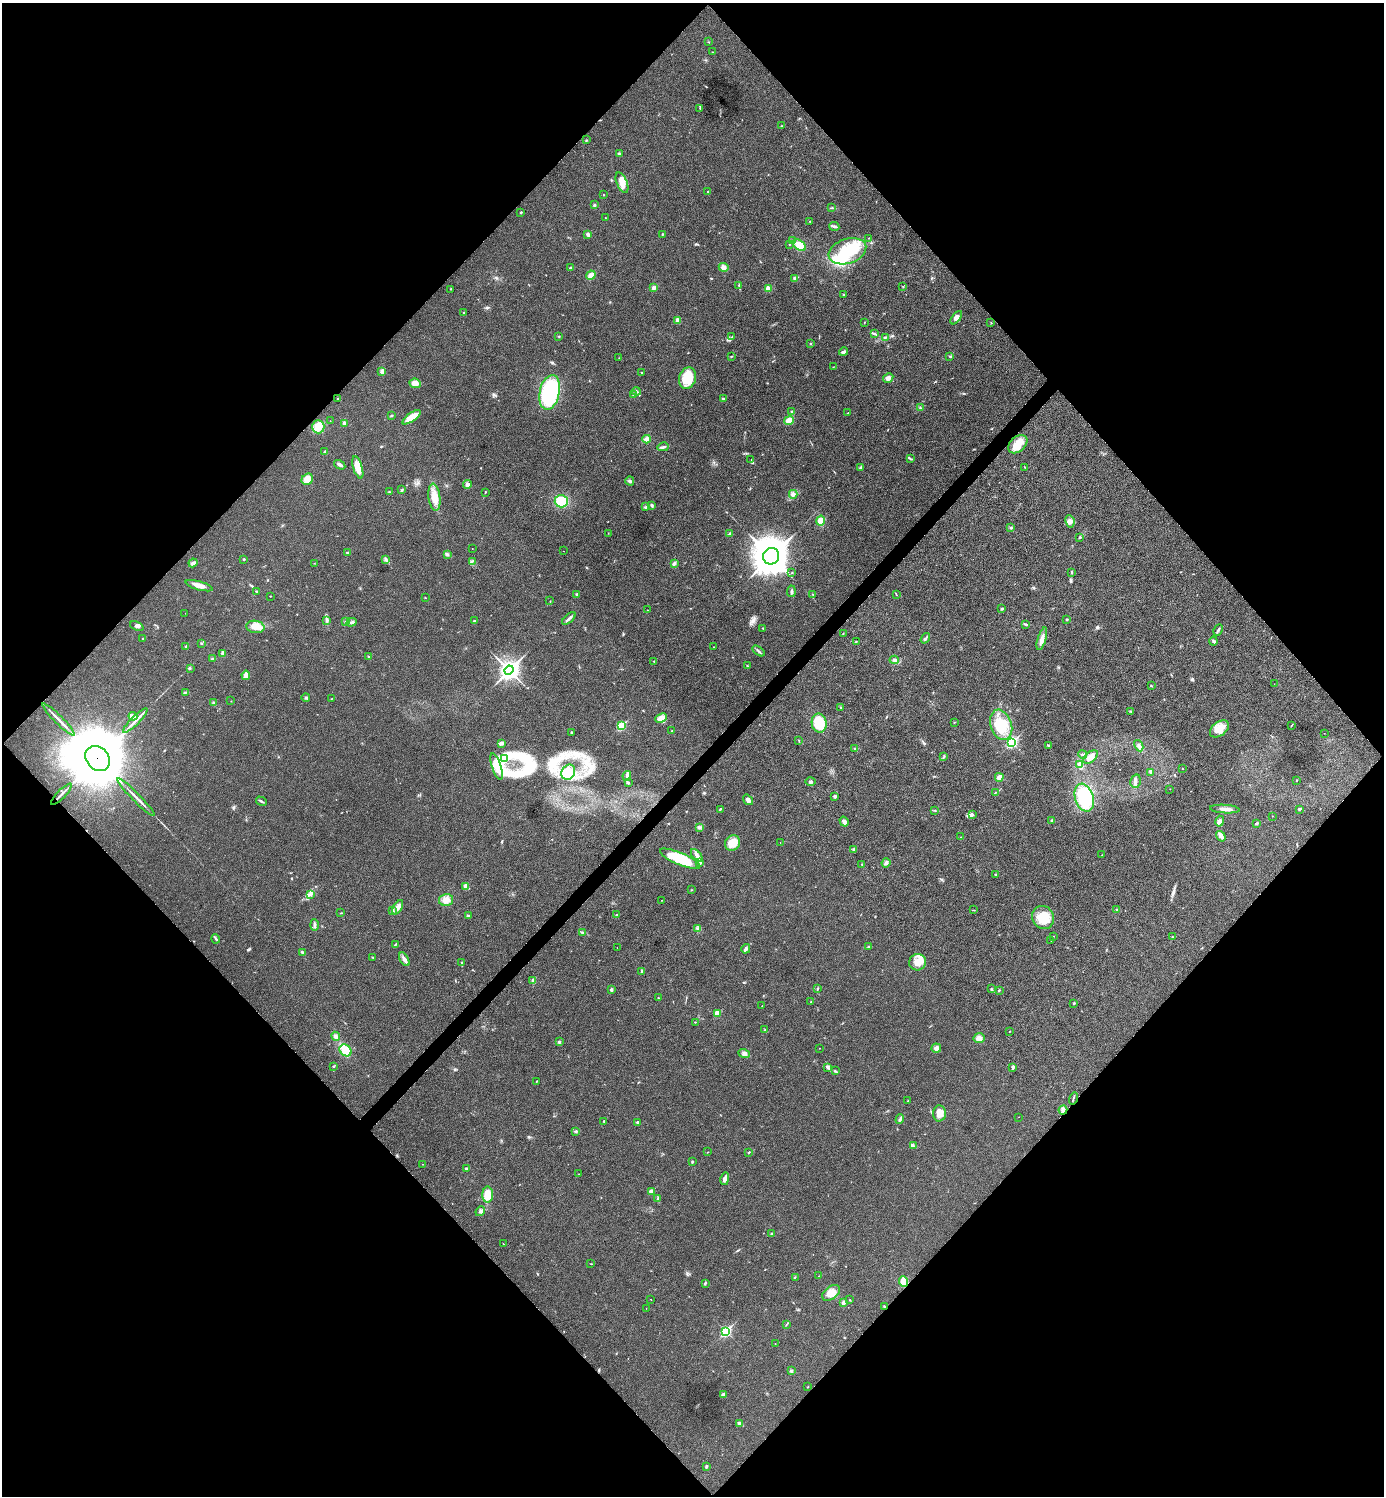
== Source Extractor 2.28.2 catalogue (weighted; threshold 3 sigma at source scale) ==
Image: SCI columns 159-5683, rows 7-5981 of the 5984 x 5984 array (HDU 1 of 3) = the unmasked area's bounding box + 8 px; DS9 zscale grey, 4 x 4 block average (1 PNG px = mean of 4 x 4 image px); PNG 1386 x 1498 px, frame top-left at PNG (2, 3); each listed source drawn as its Kron ellipse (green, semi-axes under 4 px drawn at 4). Shown black and unused: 51% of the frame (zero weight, under 3 of 4 exposures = <1% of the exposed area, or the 3 px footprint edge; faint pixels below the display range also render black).
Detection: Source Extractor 2.28.2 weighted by HDU 2 'WHT'. Background 0.0194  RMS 0.0053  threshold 0.024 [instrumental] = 3 sigma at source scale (4.5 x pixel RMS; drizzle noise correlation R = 1.50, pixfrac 1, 0.05/0.05 arcsec/px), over >= 5 px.
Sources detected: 338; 3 inside a brighter object's white glare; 2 cosmic-ray / hot-pixel residue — neither listed nor drawn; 2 coinciding with a brighter row at this scale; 11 inside a brighter listed object's ellipse — not listed separately; the other 320 listed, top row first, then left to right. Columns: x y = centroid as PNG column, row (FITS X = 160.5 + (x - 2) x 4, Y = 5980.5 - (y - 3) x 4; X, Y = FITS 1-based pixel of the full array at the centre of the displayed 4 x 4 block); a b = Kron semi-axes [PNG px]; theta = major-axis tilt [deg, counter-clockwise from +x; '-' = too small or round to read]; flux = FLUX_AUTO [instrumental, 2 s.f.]
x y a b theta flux
708 42 2 2 - 0.99
712 52 2 2 - 1.1
700 108 3 2 - 2.4
781 126 3 2 - 1.8
586 140 2 2 - 1.3
619 154 3 2 - 5
622 183 11 5 -68 31
708 192 2 2 - 2
603 195 2 2 - 3.2
594 205 2 2 - 5.2
832 208 2 2 - 2.2
521 212 3 2 - 2.7
605 217 2 2 - 0.83
809 221 2 2 - 0.93
834 226 5 2 - 5.6
662 234 2 2 - 2.2
588 235 4 3 - 6.3
869 238 2 2 - 0.77
793 240 2 2 - 2.1
789 244 2 2 - 1.9
799 245 7 4 -34 39
847 251 19 12 19 150
724 267 5 4 - 12
570 268 3 2 - 4.6
591 275 5 3 - 21
795 278 3 3 - 6.3
739 286 4 2 - 2.8
903 286 2 2 - 1.4
654 288 3 3 - 8.3
768 288 3 2 - 3.8
450 289 2 2 - 1
844 295 2 2 - 2.9
464 312 2 2 - 2.4
956 318 8 3 53 12
678 320 3 2 - 24
864 323 2 2 - 1.3
991 323 2 2 - 1.2
874 334 4 2 - 4.3
559 336 2 2 - 2.9
732 337 2 2 - 2.5
885 337 3 2 - 2
810 344 2 2 - 2.2
843 352 4 2 - 7.7
731 356 2 2 - 1.3
950 356 3 2 - 3.1
619 358 2 2 - 0.73
833 367 2 2 - 1.2
382 371 4 3 - 9.9
641 372 2 2 - 2.3
687 378 11 8 71 71
888 378 5 4 - 12
415 383 6 4 -7 27
636 391 4 2 - 4.8
550 392 17 10 77 380
634 395 3 2 - 11
338 398 3 2 - 2.2
723 398 3 2 - 2.8
921 408 2 2 - 1.3
792 412 3 2 - 4.9
848 413 3 2 - 1.8
391 416 2 2 - 2
412 417 11 4 35 47
789 420 5 3 - 28
330 421 2 2 - 0.66
344 423 3 3 - 5.5
318 427 6 6 - 38
647 439 4 3 - 11
1018 444 11 7 42 39
663 447 5 2 - 5.5
325 452 3 2 - 3.2
751 459 2 2 - 0.94
911 459 2 2 - 1.5
340 465 6 2 -33 8.5
358 467 11 4 -73 44
1025 467 2 2 - 2.1
861 468 3 3 - 4.5
307 479 6 5 - 33
630 481 4 3 - 6.5
467 484 4 3 - 11
402 490 4 2 - 3
389 492 2 2 - 1.5
485 492 2 2 - 2.2
793 494 4 4 - 9.2
434 497 14 6 -83 40
561 501 6 6 - 60
651 505 3 2 - 2.8
645 507 4 2 - 3
820 521 5 4 - 27
1070 521 6 4 -81 13
1011 528 3 3 - 3.3
608 533 2 2 - 1.1
730 533 3 2 - 2.9
1080 537 3 2 - 3.2
472 549 2 2 - 0.64
563 551 2 2 - 0.51
347 553 2 2 - 14
447 554 4 3 - 5.5
771 556 8 8 - 7400
244 559 3 2 - 2.2
386 560 3 2 - 3
472 561 2 2 - 1.8
193 563 4 3 - 9.6
314 563 2 2 - 1.1
674 563 4 2 - 8.4
1072 572 4 2 - 2.7
792 573 2 2 - 1.6
199 586 14 4 -16 23
791 591 6 2 85 5.9
257 592 3 2 - 2.8
813 594 2 2 - 2.7
576 595 4 2 - 3.2
896 595 3 2 - 1.3
270 596 2 2 - 1.3
425 598 2 2 - 1.3
550 601 2 2 - 1.2
1002 609 3 2 - 4.7
647 610 2 2 - 0.96
185 613 2 2 - 0.44
569 618 8 2 41 9
1067 619 2 2 - 7.6
327 621 3 2 - 5
475 621 3 2 - 4.5
346 622 4 3 - 5.7
352 622 5 3 - 8.8
1026 624 4 2 - 3.8
137 626 7 3 -24 8.4
255 627 9 6 -8 33
763 628 3 2 - 1.7
1218 630 6 2 61 5.5
843 634 2 2 - 2
143 638 2 2 - 1.6
925 638 6 2 54 5.2
1042 639 12 4 73 19
1213 641 4 3 - 4.8
856 642 2 2 - 1.5
201 643 2 2 - 2.7
186 646 3 2 - 3.4
713 647 2 2 - 1.5
759 651 7 2 -35 5.3
223 653 3 2 - 14
369 657 3 2 - 2.4
213 659 3 3 - 5.9
894 660 4 3 - 6.3
654 661 2 2 - 1.8
747 666 2 2 - 2.3
190 668 2 2 - 1.6
509 670 5 4 - 1700
246 675 4 3 - 19
1274 684 2 2 - 0.79
1151 686 3 2 - 2.2
185 692 3 2 - 1.8
306 697 4 2 - 4
332 698 2 2 - 1
231 701 2 2 - 0.77
213 703 2 2 - 3.3
840 707 2 2 - 1.2
1130 711 3 2 - 2.3
133 716 4 3 - 22
661 718 6 4 25 14
59 719 22 2 -45 19
135 721 16 2 45 17
954 722 2 2 - 3
819 723 9 7 -80 81
1001 725 16 10 -71 83
1292 725 4 2 - 1.9
621 726 2 2 - 200
1219 729 11 7 37 34
672 731 2 2 - 1.9
571 732 2 2 - 1.7
1324 733 2 2 - 0.75
799 741 2 2 - 1.6
1012 742 3 2 - 440
501 743 4 3 - 5.4
1048 745 3 2 - 3.4
1139 746 6 2 -62 6.1
854 748 2 2 - 1.8
1082 754 4 2 - 4
944 756 2 2 - 1.5
1091 757 8 5 38 29
98 758 14 11 -49 36000
504 759 4 2 - 5.4
1080 764 4 3 - 11
496 766 14 4 -72 36
1183 769 2 2 - 1.1
568 772 8 6 58 30
1150 772 3 2 - 3.4
627 776 5 3 - 8.9
999 777 4 3 - 16
1296 780 2 2 - 3.6
1136 781 7 5 77 12
628 782 3 3 - 4.1
810 782 5 3 - 6.1
1170 789 2 2 - 1.2
995 793 2 2 - 1.5
61 794 14 2 46 10
835 796 3 2 - 6.5
136 797 26 2 -45 19
1084 798 14 9 -73 240
748 800 6 3 -54 12
261 801 6 2 -28 5.3
720 809 3 2 - 2.6
1225 809 15 2 -4 16
1299 809 2 2 - 12
935 810 2 2 - 1.3
972 814 3 2 - 4
1272 816 2 2 - 0.79
1052 821 3 2 - 2.1
1220 821 5 3 - 11
844 822 5 3 - 12
1257 823 3 2 - 2.9
700 827 2 2 - 1.3
1221 836 5 3 - 13
961 837 2 2 - 1.2
780 842 2 2 - 0.58
732 843 8 7 - 52
854 849 4 2 - 4
697 855 7 3 -51 13
1102 855 2 2 - 0.93
680 859 21 6 -23 140
700 863 3 2 - 3.3
886 863 5 3 - 8.1
862 865 2 2 - 1.2
996 874 3 2 - 2.2
466 886 4 3 - 14
692 890 2 2 - 1.2
310 894 3 2 - 4.3
446 900 7 6 - 26
662 900 2 2 - 0.93
398 907 8 3 59 13
392 910 3 2 - 4.1
973 910 3 2 - 1.4
1117 910 3 2 - 4.3
341 913 3 2 - 1.5
468 915 3 2 - 2.8
616 915 2 2 - 1.8
1043 917 12 11 - 72
314 925 5 2 - 8.2
698 928 2 2 - 1.5
582 932 3 2 - 2.9
1054 936 2 2 - 1.9
1172 937 2 2 - 1.1
216 939 4 2 - 3.9
1051 941 2 2 - 1.2
395 945 3 2 - 1.8
869 947 3 2 - 3.3
617 948 2 2 - 0.64
746 949 5 3 - 7.7
303 953 4 3 - 5.1
373 957 2 2 - 1.7
404 959 7 3 -60 12
917 962 8 8 - 34
462 963 3 2 - 3
642 972 4 2 - 3.7
533 980 3 2 - 3.5
818 989 2 2 - 0.99
991 989 3 2 - 2.1
611 990 3 3 - 5.5
999 990 2 2 - 3.1
658 998 2 2 - 1.9
811 1002 2 2 - 1.5
1074 1003 2 2 - 7.1
762 1006 2 2 - 0.96
717 1013 2 2 - 65
695 1022 2 2 - 1.4
765 1030 2 2 - 1.5
1010 1031 2 2 - 0.95
336 1036 5 3 - 9.5
979 1038 5 5 - 17
559 1042 3 3 - 3.9
819 1048 2 2 - 0.83
936 1048 5 4 - 11
346 1050 7 5 -48 45
744 1054 6 4 -18 8.7
334 1066 3 2 - 2.8
828 1067 3 3 - 5.3
1013 1067 4 2 - 6.2
835 1071 3 2 - 2.7
536 1081 2 2 - 1.2
1073 1098 6 2 73 3.7
908 1101 3 2 - 2
1063 1110 4 4 - 11
939 1113 8 6 87 26
1019 1117 2 2 - 0.66
900 1119 5 2 - 5.1
604 1121 2 2 - 4.8
637 1122 2 2 - 6.8
576 1131 2 2 - 2.5
913 1146 2 2 - 2.9
708 1152 2 2 - 1.3
749 1152 2 2 - 2.4
692 1162 3 2 - 2.6
423 1164 2 2 - 1.1
467 1169 3 2 - 6.8
579 1174 2 2 - 0.86
725 1179 6 3 77 13
651 1191 2 2 - 47
488 1195 8 5 -90 50
658 1198 2 2 - 1.6
480 1211 5 3 - 8.8
772 1234 3 2 - 3.3
503 1244 2 2 - 0.91
591 1264 3 2 - 1
819 1276 2 2 - 1.3
795 1277 3 2 - 1.9
904 1282 5 4 - 65
705 1283 4 2 - 3.7
831 1293 10 6 38 31
651 1299 2 2 - 0.88
850 1300 2 2 - 1.2
843 1303 3 2 - 11
885 1307 3 2 - 2.9
646 1308 2 2 - 0.65
786 1325 2 2 - 1.6
726 1331 3 2 - 400
775 1344 2 2 - 0.61
791 1371 2 2 - 16
808 1387 2 2 - 1.2
723 1394 4 2 - 4.5
740 1423 4 3 - 4.5
706 1467 3 2 - 4.7
Overlapping masked pixels (flux is a lower limit): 5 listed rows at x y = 98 758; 61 794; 1063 1110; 904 1282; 885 1307
Diffuse or blended objects may show on this block-average render without a row.